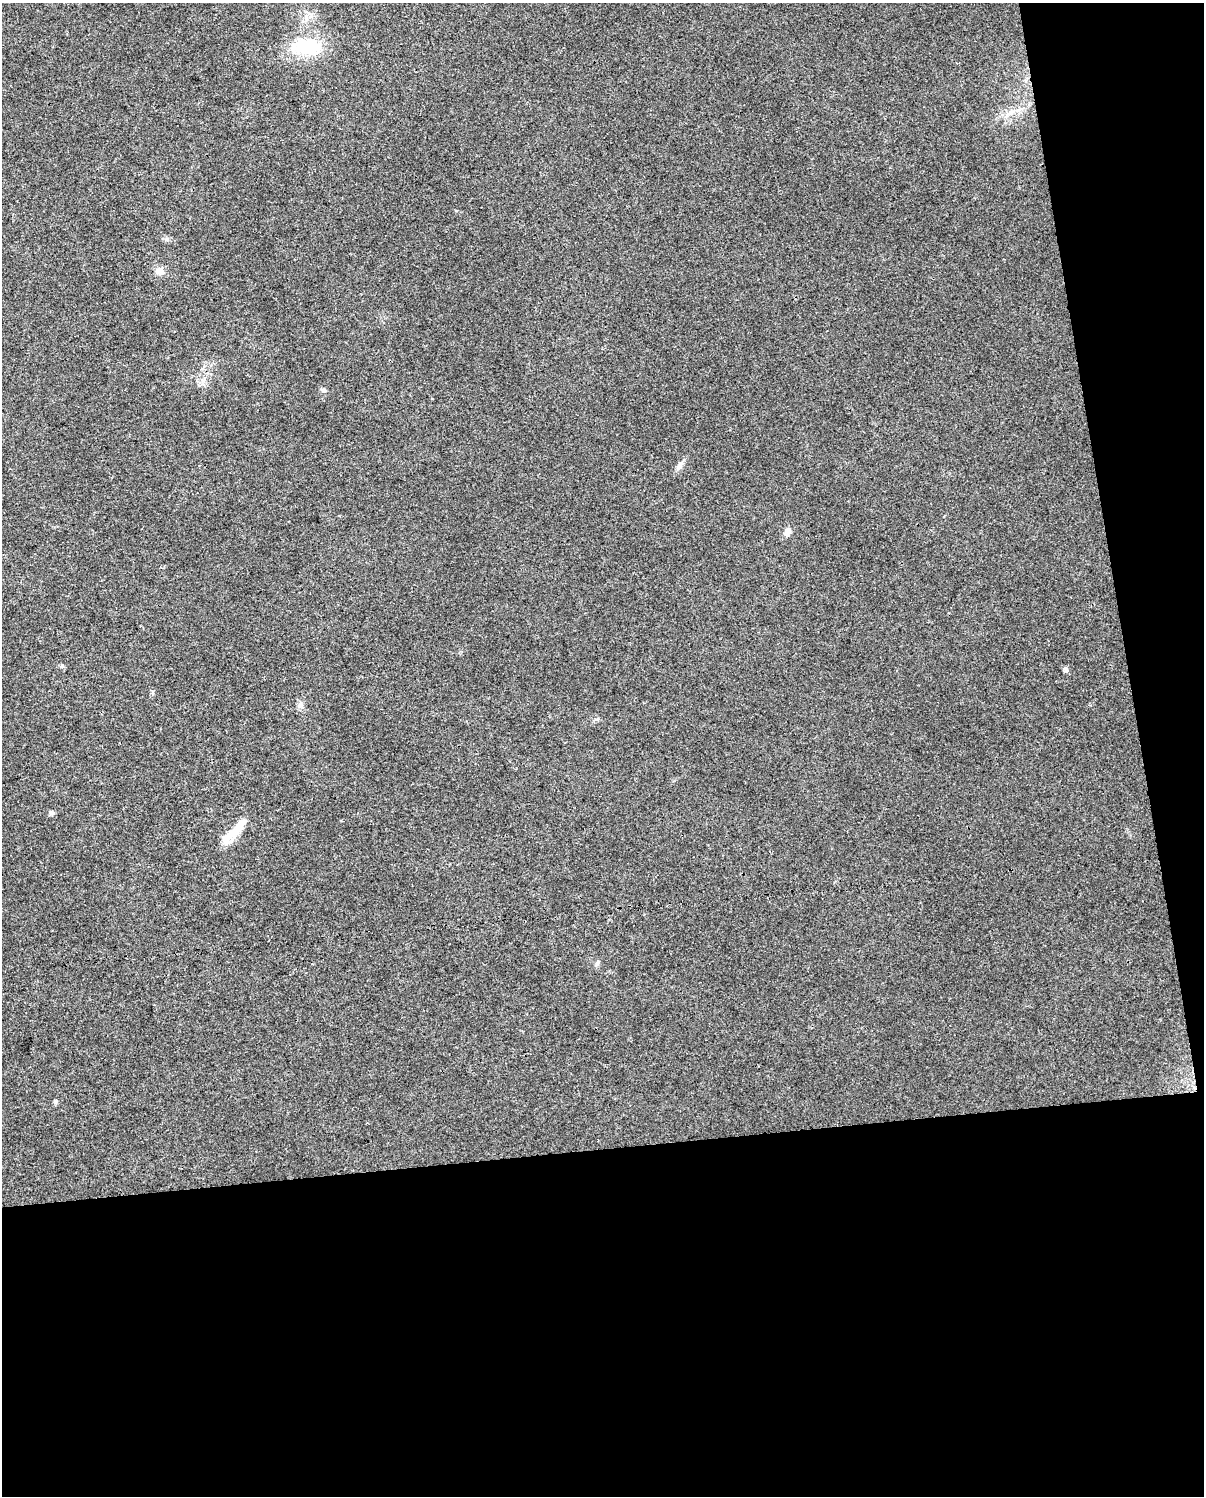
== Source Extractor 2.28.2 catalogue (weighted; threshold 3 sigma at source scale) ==
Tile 12 of 4 x 3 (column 4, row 3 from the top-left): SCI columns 3605-4806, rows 70-1563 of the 4806 x 4576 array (HDU 1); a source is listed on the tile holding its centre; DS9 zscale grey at full resolution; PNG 1206 x 1498 px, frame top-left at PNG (2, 3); no overlay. Shown black and unused: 29% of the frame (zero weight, under 3 of 4 exposures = <1% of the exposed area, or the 3 px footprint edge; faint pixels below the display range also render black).
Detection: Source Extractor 2.28.2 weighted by HDU 2 'WHT'; one run over the whole footprint, this tile lists its part. Background 0.0315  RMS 0.0041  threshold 0.0183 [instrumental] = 3 sigma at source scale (4.5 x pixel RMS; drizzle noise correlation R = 1.50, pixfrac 1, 0.0396/0.0396 arcsec/px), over >= 5 px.
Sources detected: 13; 1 inside a brighter listed object's ellipse — not listed separately; the other 12 listed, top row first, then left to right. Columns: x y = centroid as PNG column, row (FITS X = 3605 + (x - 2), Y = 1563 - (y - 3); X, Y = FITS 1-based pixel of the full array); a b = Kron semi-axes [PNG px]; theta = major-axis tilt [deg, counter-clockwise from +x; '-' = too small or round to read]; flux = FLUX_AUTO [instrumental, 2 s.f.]
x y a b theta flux
307 47 30 17 -9 22
1011 112 10 6 27 2
160 271 11 9 -36 2.7
323 390 6 6 - 0.79
679 465 14 6 54 1.9
788 531 12 8 62 2.1
62 666 5 4 - 0.57
1066 669 8 6 -71 1
300 705 8 6 14 1.3
52 813 7 6 - 0.96
228 837 29 11 49 7.2
597 963 9 4 64 0.87
Unlisted compact peaks at least as high as the median listed source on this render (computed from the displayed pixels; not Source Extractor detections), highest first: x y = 167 239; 56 1101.